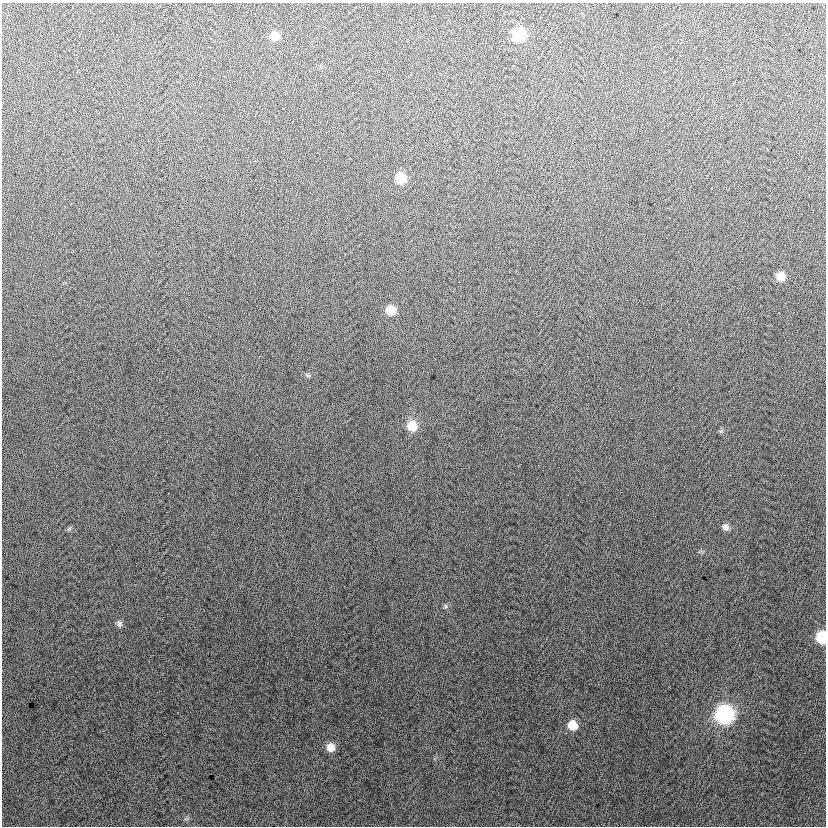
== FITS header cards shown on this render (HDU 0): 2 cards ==
NAXIS1  =                  824
NAXIS2  =                  824

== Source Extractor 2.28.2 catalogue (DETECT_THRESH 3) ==
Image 824 x 824 px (HDU 0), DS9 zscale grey, 1 PNG px = 1 image px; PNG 828 x 828 px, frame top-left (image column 1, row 824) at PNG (2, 3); no overlay
Background 9.89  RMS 13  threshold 40.1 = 3 sigma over >= 5 px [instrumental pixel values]
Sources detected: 15; all 15 listed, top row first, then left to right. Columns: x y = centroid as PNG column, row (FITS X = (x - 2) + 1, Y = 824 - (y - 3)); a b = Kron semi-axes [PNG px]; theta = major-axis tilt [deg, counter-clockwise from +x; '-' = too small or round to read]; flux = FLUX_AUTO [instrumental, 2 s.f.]
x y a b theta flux
519 34 9 9 - 46000
274 36 9 8 - 9800
401 178 9 9 - 20000
780 276 8 8 - 9900
391 310 9 8 - 15000
308 375 7 4 -19 1400
412 426 11 11 - 16000
726 527 9 8 - 4000
69 529 7 4 19 1500
445 606 7 4 70 1500
119 624 8 7 - 2900
822 637 9 8 - 36000
724 714 10 10 - 210000
573 725 9 8 - 14000
331 747 8 8 - 9100
At the frame edge (FLAGS 8, measured only in part): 1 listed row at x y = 822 637